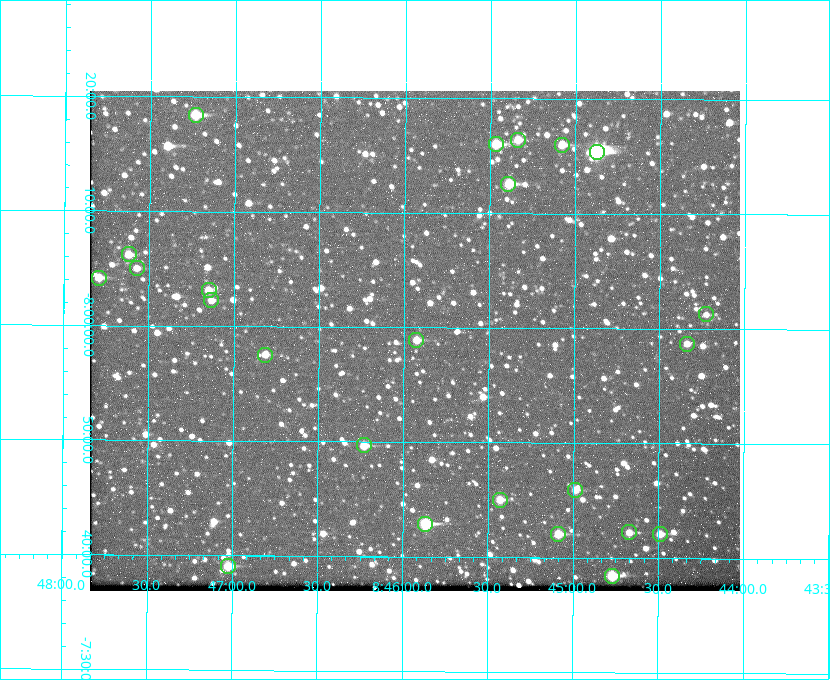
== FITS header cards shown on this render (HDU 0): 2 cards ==
NAXIS1  =                  650 / Width of table row in bytes
NAXIS2  =                  500 / Number of rows in table

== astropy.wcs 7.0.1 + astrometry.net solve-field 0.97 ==
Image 650 x 500 px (HDU 0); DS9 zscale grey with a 90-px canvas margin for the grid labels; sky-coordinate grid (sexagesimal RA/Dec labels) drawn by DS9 from the SOLVED WCS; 24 Tycho-2 reference stars matched to detected sources circled (green)
Header WCS: none
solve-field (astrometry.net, Tycho-2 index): SOLVED blind (the file carries no WCS)
Solved WCS: RA---TAN-SIP/DEC--TAN-SIP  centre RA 08:45:56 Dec -07:59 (131.48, -7.98 deg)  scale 5.24 arcsec/px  FOV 56.7' x 43.6'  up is +180 deg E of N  parity flipped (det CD > 0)
(file carries no celestial WCS; the grid is the blind solution)
Tycho-2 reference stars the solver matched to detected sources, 24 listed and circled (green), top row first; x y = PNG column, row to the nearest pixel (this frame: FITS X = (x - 90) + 1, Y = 500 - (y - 91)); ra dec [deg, ICRS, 3 dp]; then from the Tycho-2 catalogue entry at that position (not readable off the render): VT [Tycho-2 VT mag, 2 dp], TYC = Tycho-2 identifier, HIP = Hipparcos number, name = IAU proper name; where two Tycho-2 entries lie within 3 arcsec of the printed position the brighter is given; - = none
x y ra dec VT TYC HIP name
196 115 131.808 -8.307 9.64 5442-1713-1 - -
518 140 131.335 -8.274 10.98 5442-594-1 - -
496 144 131.367 -8.267 10.01 5442-454-1 - -
562 145 131.270 -8.267 10.78 5442-693-1 - -
597 152 131.219 -8.257 7.68 5442-1112-1 42924 -
508 184 131.348 -8.210 9.85 5442-617-1 - -
129 254 131.905 -8.103 11.02 5442-880-1 - -
137 268 131.893 -8.083 11.47 5442-1030-1 - -
99 278 131.948 -8.069 10.69 5442-1045-1 - -
209 290 131.787 -8.052 11.26 5442-527-1 - -
211 300 131.783 -8.038 11.46 5442-45-1 - -
706 314 131.057 -8.021 12.20 5442-277-1 - -
416 340 131.481 -7.982 10.84 5442-1444-1 - -
687 344 131.085 -7.979 12.05 5442-273-1 - -
265 355 131.703 -7.959 11.45 5442-1027-1 - -
364 445 131.557 -7.828 10.76 5442-1179-1 - -
575 490 131.247 -7.766 11.19 5442-426-1 - -
500 500 131.357 -7.750 10.86 5442-458-1 - -
425 524 131.466 -7.715 9.32 5442-1286-1 43006 -
629 532 131.168 -7.704 11.38 5442-657-1 - -
558 534 131.272 -7.701 10.67 5442-1279-1 - -
660 534 131.122 -7.702 11.05 5442-69-1 - -
228 566 131.756 -7.652 10.62 5442-824-1 - -
612 576 131.192 -7.641 10.08 5442-772-1 - -